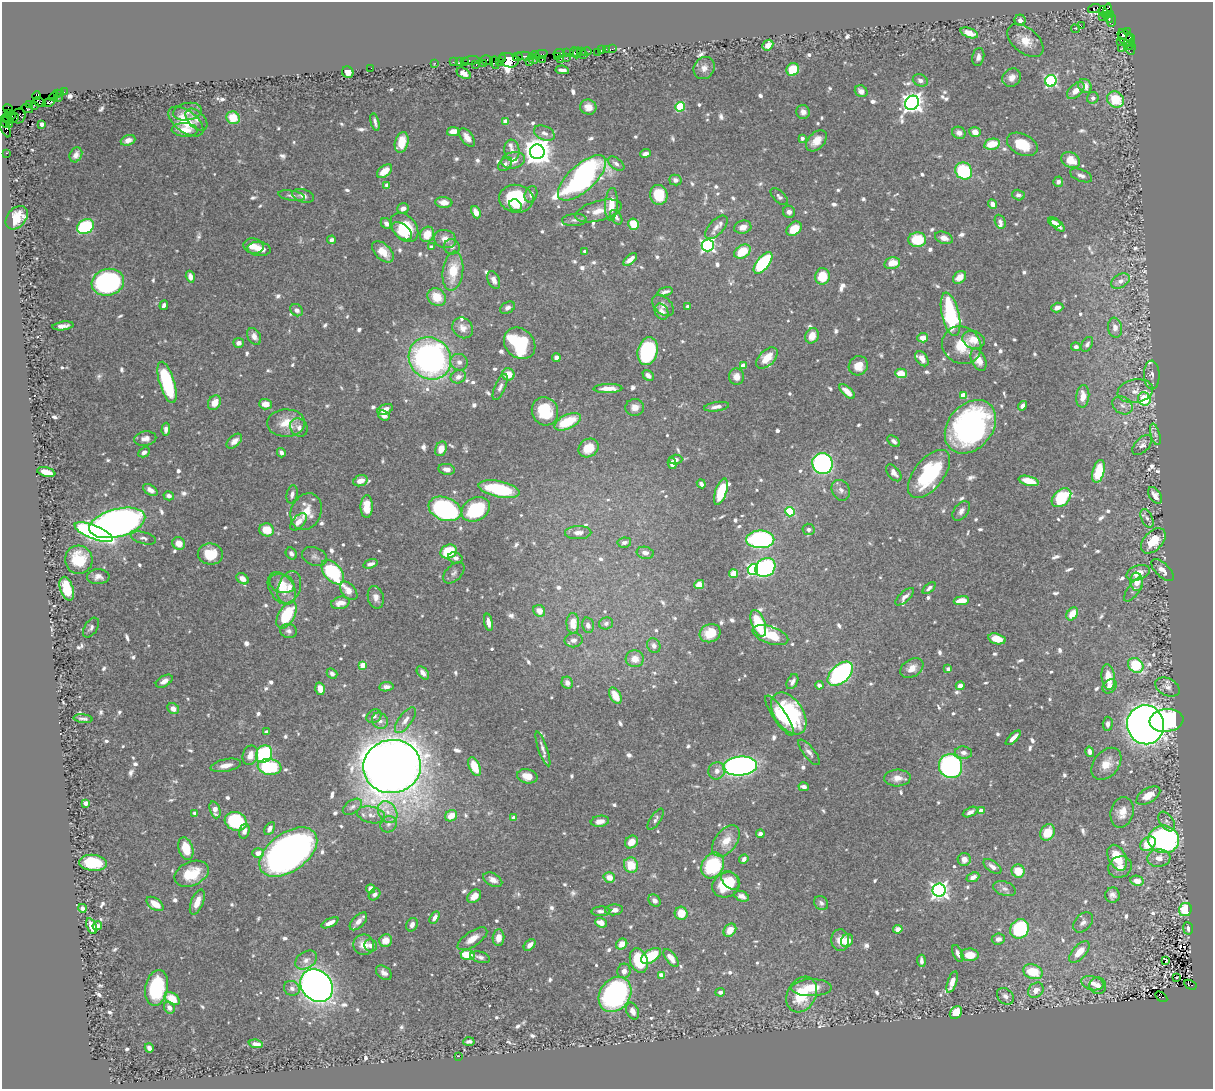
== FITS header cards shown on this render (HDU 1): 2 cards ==
NAXIS1  =                 1211
NAXIS2  =                 1087

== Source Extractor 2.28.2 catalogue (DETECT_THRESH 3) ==
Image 1211 x 1087 px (HDU 1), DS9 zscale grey, 1 PNG px = 1 image px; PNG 1215 x 1091 px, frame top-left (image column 1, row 1087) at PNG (2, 2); each listed source drawn as its Kron ellipse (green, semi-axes under 4 px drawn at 4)
Background 0.669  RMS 0.011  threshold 0.0316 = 3 sigma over >= 5 px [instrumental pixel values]
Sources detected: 932; of the 932, the 500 brightest by FLUX_AUTO listed and drawn (432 fainter detections omitted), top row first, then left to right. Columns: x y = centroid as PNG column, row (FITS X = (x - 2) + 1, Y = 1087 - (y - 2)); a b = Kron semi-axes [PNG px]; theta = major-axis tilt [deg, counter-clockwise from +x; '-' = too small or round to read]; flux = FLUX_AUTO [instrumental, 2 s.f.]
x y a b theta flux
1094 8 6 3 18 110
1103 11 5 3 - 190
1107 11 8 4 77 350
1111 15 4 3 - 110
1106 16 4 2 - 91
1102 17 4 3 - 37
1109 18 5 2 - 76
1020 20 5 5 - 3.6
1111 21 6 4 84 90
1081 26 2 2 - 4.2
1075 29 4 2 - 35
1128 32 4 2 - 28
969 33 9 4 -19 7.8
1122 35 3 2 - 130
1125 38 10 6 -56 360
1130 39 4 3 - 42
1025 41 21 12 -40 12
1120 41 3 2 - 18
768 45 6 4 43 6.2
1130 45 5 3 - 28
1122 48 3 2 - 18
606 49 2 2 - 7
612 49 4 2 - 22
1131 49 6 2 74 32
601 50 3 3 - 56
582 51 2 2 - 21
586 51 5 3 - 75
566 52 3 2 - 15
574 52 5 2 - 46
597 52 2 2 - 11
559 53 6 4 11 90
577 53 5 3 - 22
535 55 4 2 - 22
540 55 7 3 21 80
583 55 2 2 - 250
525 56 8 3 -5 110
518 57 5 4 - 110
557 57 3 3 - 50
978 57 9 6 80 3.6
502 58 2 2 - 11
566 58 2 2 - 22
533 59 5 4 - 110
471 60 8 3 4 83
487 60 6 5 - 50
508 60 10 7 -17 560
542 60 3 2 - 22
560 60 3 2 - 54
459 61 4 2 - 34
530 61 4 3 - 93
453 62 2 2 - 18
464 62 2 2 - 21
499 62 3 3 - 28
435 63 3 2 - 15
483 63 4 2 - 36
495 63 6 4 -76 91
476 65 3 2 - 31
371 68 2 2 - 23
704 68 12 10 55 5.2
793 69 7 6 - 27
562 70 7 3 -8 3.1
348 72 6 5 - 7.3
464 73 7 5 -30 5.1
1012 78 10 8 41 5.7
920 80 8 6 -24 2.6
1051 81 6 5 - 110
1085 86 7 6 - 7
861 91 6 5 - 4.5
1076 91 10 6 43 7
64 92 2 2 - 8.7
60 93 3 2 - 9.3
57 94 3 2 - 49
36 96 4 3 - 81
53 97 4 2 - 40
58 97 3 2 - 8.9
1093 98 6 5 - 2.7
1115 100 9 8 - 21
39 102 6 4 -27 470
48 102 6 3 18 98
912 103 7 6 - 550
29 105 3 2 - 30
34 105 3 2 - 12
588 107 8 7 - 5.5
680 107 5 4 - 47
27 108 6 2 -18 14
8 109 5 3 - 82
187 112 14 8 10 4.8
803 112 7 6 - 3.7
8 114 3 3 - 230
12 115 4 3 - 290
18 116 7 7 - 120
14 118 5 3 - 330
233 118 7 6 - 15
7 119 6 2 -24 9.8
196 120 13 8 -45 3.4
186 121 20 10 -37 19
506 121 4 4 - 11
375 122 9 3 -76 2.5
6 123 5 3 - 19
10 124 3 2 - 220
42 124 4 3 - 5.3
5 129 9 2 -66 50
185 130 13 7 -4 8.8
453 131 6 4 12 10
975 132 5 5 - 6.2
544 133 11 7 -25 4.2
959 133 7 6 - 4.2
467 137 11 5 -53 6
802 138 4 3 - 3
128 140 7 5 20 4.2
816 141 12 8 46 9
402 142 10 6 75 18
992 144 8 5 12 17
1022 144 16 10 -25 21
512 151 11 7 -85 4.4
537 152 7 7 - 1100
6 153 3 2 - 18
646 153 5 3 - 3.5
76 155 8 6 63 3.7
513 160 12 8 14 8.3
1071 160 10 7 -29 13
505 164 8 5 47 2.5
616 164 9 5 -35 2.8
384 171 9 5 37 10
964 171 9 8 - 53
1081 175 12 6 -21 3.5
582 178 30 13 43 240
675 180 6 5 - 3.3
1058 182 5 5 - 3.4
387 185 4 3 - 4.7
531 194 8 6 70 2.7
659 195 10 9 - 20
1018 195 6 5 - 2.7
291 196 13 5 -10 2.7
303 196 11 6 -16 3.6
779 197 11 5 -44 2.6
516 199 17 14 -6 47
444 202 8 5 -5 5.7
611 204 16 6 87 13
993 204 5 4 - 4.8
515 205 7 5 -41 5.5
403 208 6 5 - 3.6
598 211 24 10 15 11
476 212 6 4 -66 6.7
789 212 6 6 - 3.6
616 217 8 5 -55 2.6
17 218 13 9 50 15
574 220 12 6 4 2.9
1000 222 7 5 -67 3.1
1054 222 6 4 -29 3.3
386 224 6 5 - 3.1
634 224 6 5 - 19
1058 225 8 4 -38 4.1
86 226 9 7 30 76
404 227 16 11 -48 30
716 227 14 7 47 4.5
743 227 8 6 14 5.8
794 229 8 6 41 15
402 231 11 7 -38 16
427 234 8 6 65 13
944 238 9 6 -20 5.7
445 239 11 9 -16 6.4
331 240 4 4 - 3
917 240 9 7 2 31
708 245 6 6 - 170
253 246 10 7 -9 7.3
431 247 4 4 - 2.9
452 247 8 7 - 3
259 249 11 7 -6 7.6
585 251 3 3 - 2.6
383 252 13 7 -44 11
742 252 9 6 31 20
630 260 8 4 42 5.7
763 263 13 6 50 84
892 263 8 5 13 12
453 271 20 10 83 21
822 276 8 7 - 21
190 277 6 4 -73 4.8
959 277 7 5 44 7
494 280 9 6 -67 4.5
1120 281 10 6 29 4.6
108 282 16 13 16 150
665 292 8 3 15 2.5
437 297 10 8 -39 15
164 305 5 4 - 2.6
663 305 13 8 -45 4.1
688 306 3 3 - 3
1057 307 6 4 18 4.3
508 308 8 5 29 3
297 310 7 5 -40 3.1
662 312 8 6 -64 5.2
951 314 22 8 -77 83
63 326 11 4 7 3.6
463 328 11 9 -43 5.9
1115 328 10 7 -83 5.1
254 336 9 6 -61 4.1
812 336 8 6 68 9.1
923 338 5 4 - 8.5
974 340 11 9 -19 9.3
239 343 5 5 - 3.8
520 343 17 14 -45 73
1087 344 8 5 61 2.5
962 345 20 18 -35 21
1076 347 5 4 - 2.7
648 351 14 10 75 100
430 358 22 20 -47 240
556 358 4 4 - 3.8
767 358 13 7 45 12
922 359 8 5 -54 6.6
979 360 12 7 -67 8.6
459 362 9 8 - 3.8
743 365 4 4 - 8.3
858 366 10 9 - 11
901 373 6 5 - 12
508 374 6 6 - 9.8
648 375 6 4 -43 3.6
1152 375 14 7 -88 3.5
458 377 8 6 24 4.5
736 377 8 7 - 6
167 382 21 7 -73 64
500 387 14 5 67 3
608 388 14 4 1 8.9
1135 391 18 11 10 8.2
847 392 9 4 -42 7.2
963 395 4 4 - 11
1083 396 11 6 86 8.9
1144 399 7 6 - 56
214 403 8 6 60 9.2
265 404 6 5 - 6.7
1123 405 11 8 -32 3.8
1023 406 5 4 - 3.2
635 407 9 8 - 5.7
717 407 13 4 8 3.9
385 410 8 5 25 7.4
545 411 14 13 - 28
384 415 6 5 - 7.2
568 422 14 7 25 29
286 423 19 13 0 15
299 427 9 8 - 3.7
970 427 30 22 49 210
166 429 6 4 87 3.4
1155 434 11 4 -74 2.7
145 439 11 7 10 4.7
234 441 9 5 42 4.6
894 441 7 4 -41 2.7
1142 445 12 7 46 4.1
588 448 10 9 - 14
441 449 7 5 69 8.1
144 452 6 4 28 2.7
281 453 5 4 - 2.5
676 460 7 5 4 3.3
672 463 5 4 - 3.9
822 464 10 10 - 190
447 469 8 5 -10 4.4
1099 471 11 6 74 29
46 472 9 4 -13 10
894 473 10 6 -50 4.8
929 474 28 14 52 74
360 481 7 5 19 6.6
1029 481 10 4 -15 15
701 484 4 4 - 2.6
499 489 21 8 -12 49
150 490 8 5 -33 4.6
841 490 11 9 -62 3.7
721 492 14 5 72 34
292 494 9 5 78 3
1155 495 9 5 -55 3.9
169 496 5 4 - 3.2
1061 498 11 7 43 46
367 506 11 6 88 12
445 509 17 11 -20 150
476 509 15 11 31 52
961 511 11 7 53 3.6
306 512 19 15 66 15
790 512 5 4 - 49
1147 518 10 5 -66 3.1
298 522 10 6 48 5.4
117 523 29 14 15 780
809 529 6 6 - 2.7
267 530 7 6 - 13
94 532 20 6 -22 220
578 533 13 6 2 4.8
144 538 13 6 -15 3
760 539 14 9 -1 140
1153 541 15 9 47 18
624 542 7 5 9 2.9
179 543 7 6 - 8.6
449 552 8 6 22 28
645 553 8 6 -11 3.9
210 554 12 10 -7 18
291 554 6 5 - 2.8
315 557 13 9 -23 3.5
455 558 7 5 -18 3.1
79 560 14 13 - 30
370 564 7 4 16 3.2
765 568 10 9 - 110
753 570 5 5 - 120
1162 570 14 6 -44 5.1
333 572 14 8 -50 86
454 573 13 7 45 2.8
1138 573 12 7 20 8.5
734 574 4 4 - 18
98 577 11 7 2 4.3
243 579 7 5 -38 5.2
1137 582 9 6 -83 8.1
282 583 13 9 -20 6.7
699 585 5 4 - 12
289 587 17 11 70 9.6
282 588 17 12 -56 13
929 588 8 4 41 2.5
67 589 12 6 -72 28
1134 589 14 5 55 3.1
349 591 11 6 -50 7
376 597 11 8 -75 4.6
905 597 11 5 42 3.5
961 601 8 4 9 11
340 603 9 6 12 8.1
539 611 6 5 - 7.1
1072 614 7 5 55 13
287 615 15 8 59 37
488 622 9 4 -79 4.3
573 623 10 6 -89 12
606 623 7 6 - 2.5
758 623 14 6 -70 30
588 625 8 6 -76 3.7
91 628 11 6 58 2.7
289 631 8 7 - 2.6
710 633 11 9 23 15
770 635 18 8 -19 25
997 639 9 5 -16 14
574 640 9 7 9 4.1
654 646 8 6 -59 4
635 659 9 8 - 8.3
363 665 4 4 - 13
1136 665 8 6 -41 42
912 668 12 8 33 6.7
948 669 4 4 - 3.3
332 673 5 5 - 3
423 673 7 5 -48 4.6
840 674 15 9 43 200
1108 677 13 6 -83 13
164 681 9 5 30 4.1
792 682 8 5 61 3.1
567 683 6 5 - 4.8
819 685 4 4 - 3.1
960 686 4 4 - 4.8
1110 686 8 6 47 4.6
386 687 7 4 6 3.6
1167 687 13 8 -26 3.8
320 689 6 4 -73 8.5
615 696 9 5 -58 13
173 709 6 5 - 5.2
789 713 23 14 -55 76
374 716 8 6 37 3
780 716 23 6 -56 14
83 719 9 4 -6 2.5
405 720 15 6 53 5.2
1166 720 17 11 7 140
380 721 8 7 - 4.2
1108 724 7 5 87 2.7
1146 725 19 18 - 840
266 732 4 4 - 4.2
1013 738 9 3 44 5.1
543 749 18 4 -71 3.9
809 752 15 5 -52 3.5
1090 752 5 4 - 3.4
963 753 8 6 -7 3.5
264 754 9 7 54 87
250 755 10 7 70 6.6
1106 764 18 12 51 11
226 765 15 6 11 6.2
392 766 29 26 9 2000
740 766 17 9 5 330
950 766 12 11 - 220
270 767 12 8 -8 53
474 767 10 5 -66 18
717 771 9 8 - 4.5
527 776 10 7 -13 9
897 778 13 8 3 6.4
804 787 5 4 - 3.4
1148 796 13 7 31 11
86 803 4 4 - 6.2
352 807 11 6 34 3
215 810 9 5 -72 6.6
981 811 4 4 - 8.3
388 812 11 9 -58 7.1
970 812 8 4 26 3.1
1122 812 15 11 74 9.4
195 813 4 4 - 2.8
371 815 14 8 -13 5.8
451 816 6 5 - 11
514 818 4 3 - 7.7
655 819 12 5 57 2.5
236 821 11 9 -19 64
600 821 9 5 9 5.8
1167 821 11 6 -55 2.7
388 824 8 7 - 3
270 829 7 4 60 3
244 831 7 5 72 3.4
1047 832 9 6 61 14
760 834 4 3 - 3
1164 839 15 14 - 190
726 841 18 11 54 10
631 842 7 5 45 8.8
1148 844 9 6 35 19
186 848 11 7 -72 18
288 852 33 19 36 500
258 853 6 5 - 4.9
1117 858 14 8 -64 20
1159 858 11 9 5 6.7
744 859 5 4 - 3
964 859 6 6 - 5.4
93 863 14 8 -4 33
631 865 8 7 - 16
713 865 13 10 58 52
992 867 10 5 -36 4.2
1120 867 12 10 25 6.9
1018 871 7 6 - 14
191 874 18 12 23 24
609 877 6 5 - 8.1
973 877 7 4 23 4.5
493 880 10 6 -28 4.8
730 880 11 7 -49 9
1137 881 7 5 -12 8
726 885 14 12 27 25
371 889 4 4 - 4.8
1005 889 11 7 -20 3.4
939 890 6 6 - 320
375 894 6 5 - 2.8
1112 895 7 7 - 3.7
474 896 8 5 43 7.6
742 896 7 5 -22 3.9
655 900 7 5 -44 2.7
197 902 13 6 68 8.3
821 903 7 6 - 2.7
155 904 9 5 -35 10
82 908 4 4 - 2.5
1185 909 7 6 - 29
614 910 9 5 5 4
601 911 9 5 2 2.7
681 913 6 6 - 14
434 918 7 4 59 4.4
358 921 11 6 46 6.3
1083 922 12 8 47 3.6
330 923 9 4 27 5
601 923 6 4 -24 7.5
412 925 7 5 65 3.5
92 926 8 5 -69 8.8
97 926 5 4 - 6
1188 928 6 5 - 3.2
898 929 5 4 - 3.3
1020 929 10 9 - 80
730 930 7 5 46 9.5
498 938 8 6 84 7.8
472 939 17 7 34 9.1
998 939 6 5 - 3.3
840 940 11 9 -87 7.6
386 941 6 6 - 8.8
847 941 7 6 - 8.2
622 944 6 5 - 7.7
364 945 10 10 - 9.3
371 945 6 6 - 3.6
530 945 7 4 44 4.2
1079 952 13 6 47 12
958 953 9 4 -67 3.1
468 955 7 5 -7 24
970 955 9 6 -3 12
651 956 11 6 33 30
480 957 10 5 -16 3.2
671 958 10 5 -52 7.2
306 960 12 8 33 4.4
639 960 13 8 -71 35
921 961 6 3 -87 2.8
1166 961 3 3 - 28
624 971 7 6 - 4.3
1033 972 10 7 -18 24
384 973 9 6 -37 3.5
661 975 4 4 - 9.9
1177 977 3 3 - 5.6
952 982 11 4 71 6.5
1092 983 11 7 -13 6.4
1190 985 6 3 -29 83
317 986 17 14 -48 520
1098 986 8 8 - 5.1
157 988 18 11 79 42
292 988 8 7 - 3.1
811 988 20 8 1 15
1036 990 8 7 - 5.5
720 992 5 4 - 2.5
615 994 19 15 54 140
802 995 19 14 61 27
1005 996 9 7 -43 3.6
1161 997 7 4 -33 32
172 999 8 5 -35 13
169 1008 6 5 - 3.8
633 1011 9 6 -65 4.2
956 1013 7 5 52 15
469 1042 5 4 - 2.6
256 1044 7 4 -7 4.7
149 1048 5 4 - 3.1
459 1056 2 2 - 26
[432 fainter detections neither listed nor drawn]